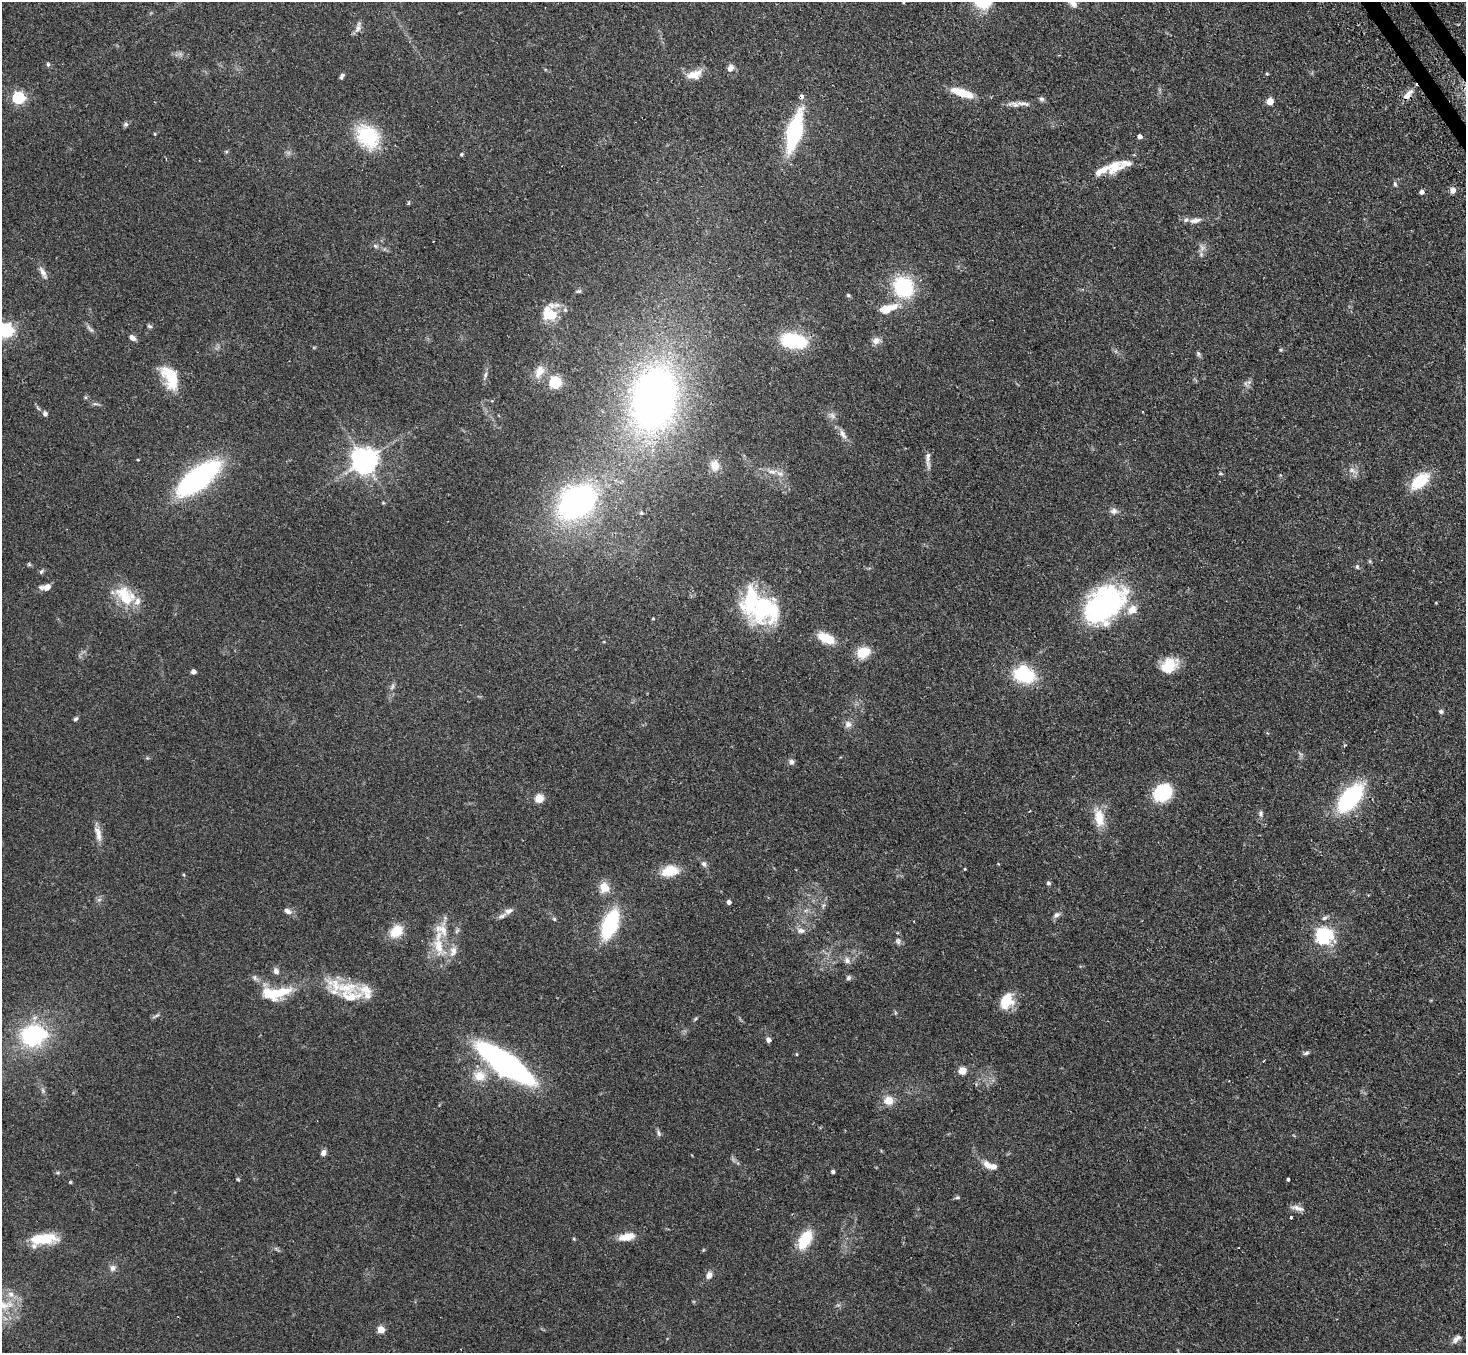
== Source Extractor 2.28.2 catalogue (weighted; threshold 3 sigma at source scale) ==
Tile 10 of 4 x 4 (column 2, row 3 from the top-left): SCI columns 1496-2959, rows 1663-3013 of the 5918 x 5887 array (HDU 1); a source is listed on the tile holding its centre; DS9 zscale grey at full resolution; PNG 1468 x 1355 px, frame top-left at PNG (2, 2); no overlay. Shown black and unused: <1% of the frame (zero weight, under 2 of 3 exposures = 3% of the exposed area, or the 3 px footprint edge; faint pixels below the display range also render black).
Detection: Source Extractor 2.28.2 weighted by HDU 2 'WHT'; one run over the whole footprint, this tile lists its part. Background 0.0937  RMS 0.0062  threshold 0.0281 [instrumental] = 3 sigma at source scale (4.5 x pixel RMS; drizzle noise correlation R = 1.50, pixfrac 1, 0.05/0.05 arcsec/px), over >= 5 px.
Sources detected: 174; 3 inside a brighter object's white glare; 2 cosmic-ray / hot-pixel residue — not listed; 18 inside a brighter listed object's ellipse — not listed separately; the other 151 listed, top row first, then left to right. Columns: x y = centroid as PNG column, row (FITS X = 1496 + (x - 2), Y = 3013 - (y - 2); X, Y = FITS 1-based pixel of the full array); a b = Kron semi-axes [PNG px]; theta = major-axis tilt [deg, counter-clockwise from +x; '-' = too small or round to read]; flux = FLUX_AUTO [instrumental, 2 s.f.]
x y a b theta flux
903 2 5 3 - 0.5
1073 4 13 7 -31 3.7
358 28 13 6 65 2.6
48 64 6 5 - 1
730 68 8 7 - 3.5
1267 74 5 3 - 0.55
694 75 21 11 19 8.1
342 76 7 4 62 1.6
962 93 29 9 -18 13
1408 95 20 8 51 5.8
801 96 4 3 - 4
19 98 5 5 - 83
1041 99 7 6 - 1.5
1270 101 5 5 - 12
1023 104 24 6 -4 4.7
126 124 7 6 - 1.3
794 132 32 11 76 75
155 134 5 3 - 0.54
368 136 28 22 -49 37
1140 137 4 4 - 2.9
461 154 5 5 - 0.81
1115 165 23 13 -11 8.2
1098 173 8 7 - 2.6
1395 184 7 5 -80 1.2
1453 190 8 7 - 2.6
1422 192 5 4 - 2.1
408 203 6 3 71 0.61
1195 220 16 7 10 3.5
375 246 7 5 -22 1.4
1202 248 11 6 -87 2.9
43 273 19 6 -61 3.6
903 287 22 19 -52 42
579 291 7 5 14 0.99
848 295 6 5 - 0.84
888 309 28 11 20 12
549 314 23 17 -42 15
149 326 7 5 -18 1
90 329 14 4 -47 1.9
6 330 6 6 - 150
132 338 8 5 -36 2.7
794 341 22 13 -9 45
876 341 10 9 - 3.3
1280 350 5 4 - 0.73
1198 354 7 5 -49 1.2
539 372 18 11 62 7.3
485 375 10 5 75 1.9
170 377 28 15 -62 22
1249 382 7 5 45 1.8
555 383 5 5 - 70
654 398 56 37 78 310
95 404 9 4 -8 1.3
45 414 7 6 - 2
832 416 11 6 -45 2.3
842 434 15 7 -58 3.6
928 457 15 7 83 3.2
138 460 3 3 - 0.48
364 460 8 8 - 700
715 465 14 11 -79 5.8
1352 470 11 6 -21 2.9
772 472 16 7 -3 5
1221 473 6 4 -4 0.73
197 480 47 20 38 110
1420 481 19 10 41 25
577 502 37 26 35 160
383 503 4 4 - 0.6
1114 511 10 8 16 2.6
641 513 5 5 - 0.9
29 564 6 5 - 0.81
1357 567 6 5 - 1
41 571 7 5 46 1.1
46 587 13 7 7 4.3
126 599 28 22 -12 19
751 600 54 28 -73 50
1104 604 50 32 41 99
653 619 4 3 - 0.57
826 638 20 10 -24 13
863 652 15 11 26 13
1169 665 21 15 35 14
193 672 4 4 - 4.5
1024 675 23 17 -20 33
392 687 9 5 64 1.7
1441 712 6 5 - 1.3
76 719 6 4 38 1.1
848 724 10 10 - 3
791 762 8 7 - 1.9
1163 793 17 14 37 36
1350 798 26 13 50 77
539 799 5 5 - 24
1261 813 9 6 -79 1.7
1099 817 25 12 -79 12
98 834 23 8 -76 5.4
704 864 8 7 - 1.9
998 864 3 3 - 0.55
965 869 4 3 - 0.45
670 871 22 13 9 13
1048 883 5 5 - 1.1
604 887 12 11 - 8.3
99 900 7 4 1 1.2
729 902 4 4 - 2.4
823 905 7 5 31 1.2
806 910 7 4 19 1.2
288 911 11 6 -31 2.8
509 911 12 7 25 3.1
1056 915 9 6 35 2.1
1324 918 8 5 18 1.5
554 919 6 4 -47 0.83
610 924 26 12 68 58
801 930 12 7 -8 3.1
396 931 15 12 44 13
1323 936 8 8 - 87
898 941 10 6 -80 2
438 946 33 15 -71 16
847 960 10 7 -51 2.9
276 971 9 7 -63 2.4
255 978 9 6 -61 1.7
848 978 7 5 47 1.3
346 987 39 15 4 24
274 994 28 15 -9 21
1007 1001 19 14 63 13
156 1016 14 3 26 1.3
695 1019 6 4 45 0.83
33 1036 22 18 14 67
769 1040 5 4 - 3.1
1306 1053 8 5 23 1.4
797 1054 5 3 - 0.55
505 1063 45 14 -35 220
962 1071 5 5 - 15
480 1076 19 16 -10 12
43 1090 8 5 -71 1.4
889 1100 11 11 - 6.7
659 1133 9 5 -70 1.4
323 1153 7 6 - 2.7
987 1165 14 8 -47 4.9
833 1172 4 4 - 1.5
58 1173 6 4 1 0.8
238 1179 5 3 - 0.64
1288 1179 3 3 - 1.7
70 1182 4 4 - 0.59
957 1197 7 5 9 1.1
1297 1208 18 6 -13 3.3
1291 1217 3 3 - 2.4
627 1237 21 9 11 7.9
45 1239 28 13 5 18
574 1239 5 4 - 0.57
805 1240 19 11 61 23
703 1250 6 3 71 0.56
113 1268 9 9 - 2.6
709 1275 9 7 59 3.4
2 1305 35 13 -3 18
381 1330 5 4 - 15
1455 1340 9 7 68 2.7
Overlapping masked pixels (flux is a lower limit): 2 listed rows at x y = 1408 95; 801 96
Isophote crosses this tile's border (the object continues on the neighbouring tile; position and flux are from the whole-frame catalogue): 4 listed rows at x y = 903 2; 1073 4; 6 330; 2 1305